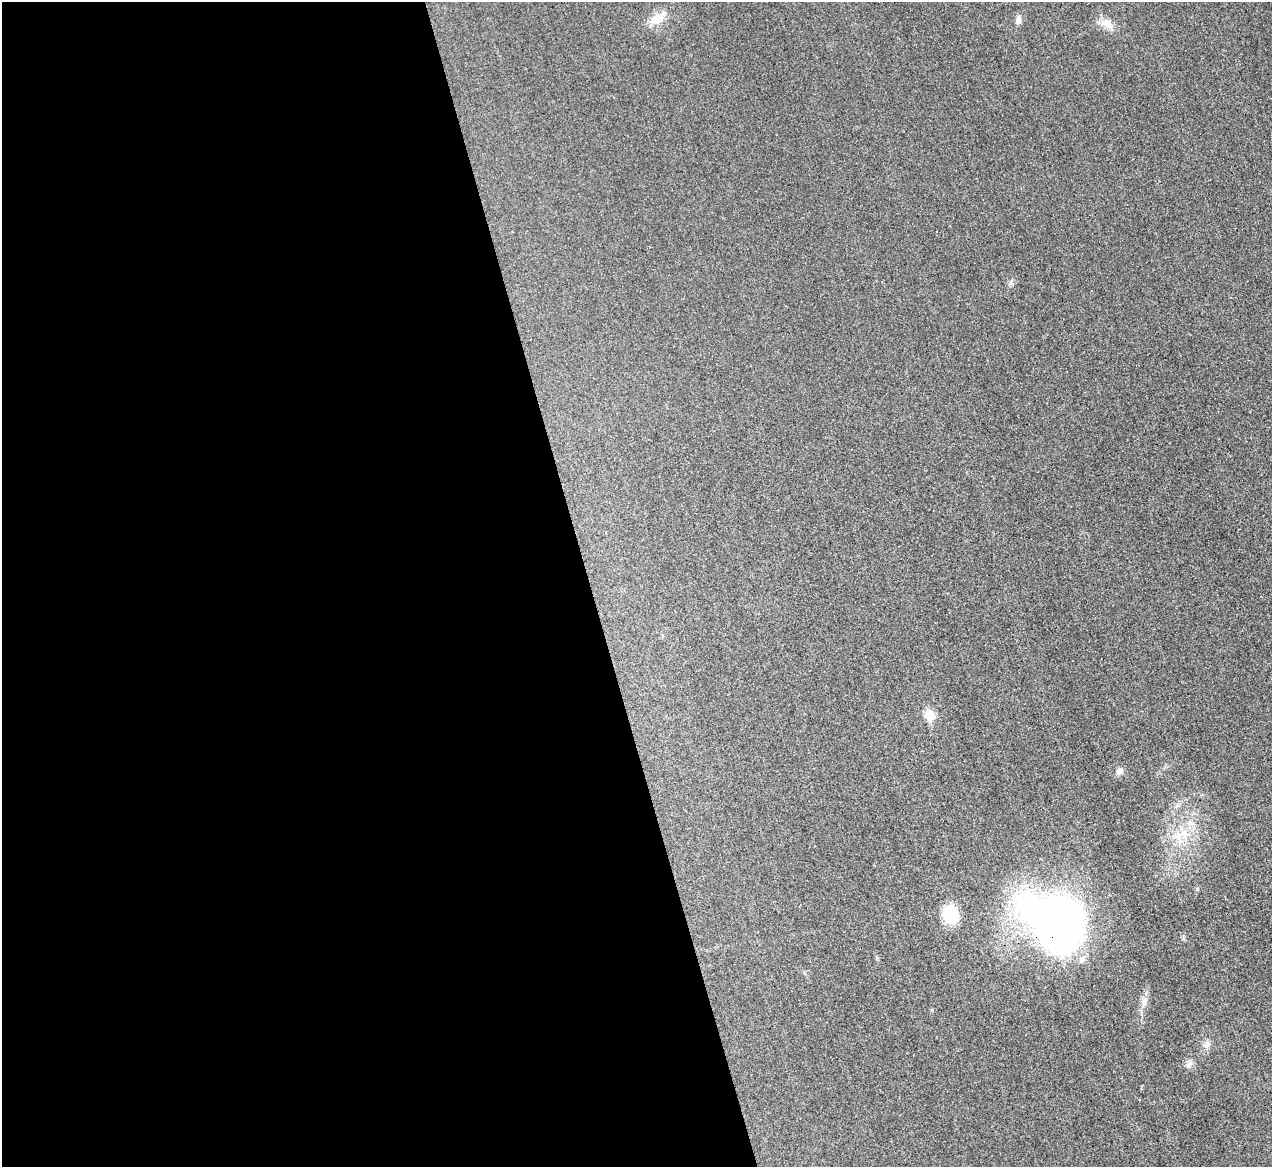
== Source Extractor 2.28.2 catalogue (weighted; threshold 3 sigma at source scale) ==
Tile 9 of 4 x 4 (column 1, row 3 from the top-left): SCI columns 17-1286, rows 1435-2599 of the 5097 x 5078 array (HDU 1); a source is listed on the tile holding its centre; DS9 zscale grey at full resolution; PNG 1274 x 1169 px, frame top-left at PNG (2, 2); no overlay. Shown black and unused: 46% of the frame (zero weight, under 3 of 4 exposures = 1% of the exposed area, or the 3 px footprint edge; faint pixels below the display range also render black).
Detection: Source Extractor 2.28.2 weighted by HDU 2 'WHT'; one run over the whole footprint, this tile lists its part. Background 0.0431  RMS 0.0064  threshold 0.0286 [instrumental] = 3 sigma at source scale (4.5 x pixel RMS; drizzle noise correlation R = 1.50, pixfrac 1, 0.05/0.05 arcsec/px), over >= 5 px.
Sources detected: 13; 1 inside a brighter object's white glare — not listed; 1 inside a brighter listed object's ellipse — not listed separately; the other 11 listed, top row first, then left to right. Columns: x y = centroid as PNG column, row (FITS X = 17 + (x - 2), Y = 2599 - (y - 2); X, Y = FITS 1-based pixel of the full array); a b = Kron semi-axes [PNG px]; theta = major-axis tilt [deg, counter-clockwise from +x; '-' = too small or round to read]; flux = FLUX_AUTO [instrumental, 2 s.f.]
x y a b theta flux
657 19 18 11 29 10
1019 20 9 6 89 2.9
1107 23 20 10 -27 6.3
929 715 6 5 - 27
1119 771 9 8 - 2.6
1184 833 11 10 - 7
950 914 18 14 -75 23
1057 927 48 42 -77 310
1144 1001 13 9 70 3.8
1206 1045 9 7 44 2.7
1188 1065 11 7 65 2.5
Overlapping masked pixels (flux is a lower limit): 1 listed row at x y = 1057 927
Unlisted compact peaks at least as high as the median listed source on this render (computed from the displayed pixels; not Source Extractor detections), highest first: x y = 1197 889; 1010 283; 932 1010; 804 973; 1183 939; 877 958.